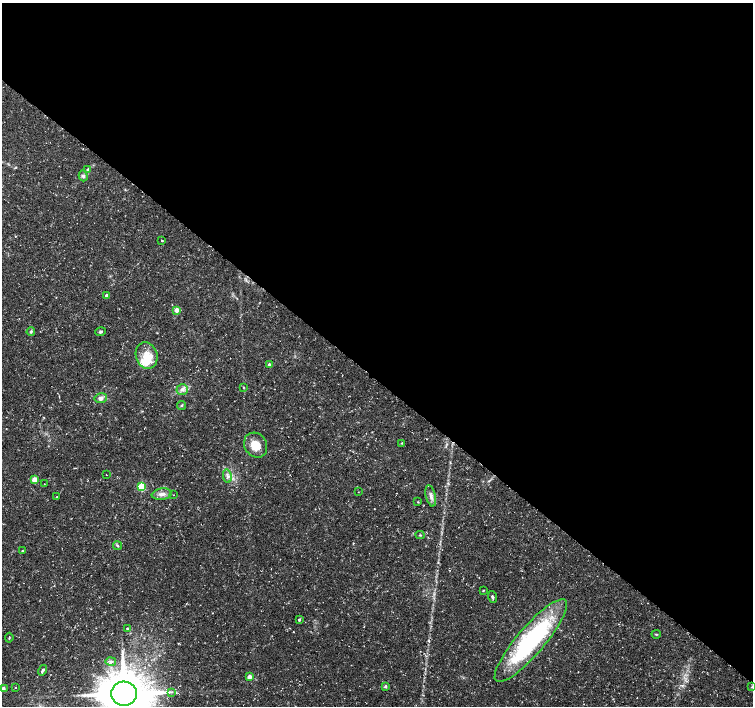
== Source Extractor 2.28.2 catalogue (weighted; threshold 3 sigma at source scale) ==
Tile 3 of 4 x 4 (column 3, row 1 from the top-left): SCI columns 3005-4506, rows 4390-5796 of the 6017 x 6032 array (HDU 1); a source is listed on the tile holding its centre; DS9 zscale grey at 2 x 2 block average (1 PNG px = mean of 2 x 2 image px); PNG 755 x 708 px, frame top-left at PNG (2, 3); each listed source drawn as its Kron ellipse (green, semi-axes under 4 px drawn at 4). Shown black and unused: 54% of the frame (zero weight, under 3 of 4 exposures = <1% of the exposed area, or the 3 px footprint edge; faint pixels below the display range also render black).
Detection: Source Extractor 2.28.2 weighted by HDU 2 'WHT'; one run over the whole footprint, this tile lists its part. Background 0.0319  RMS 0.0029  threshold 0.013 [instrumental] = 3 sigma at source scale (4.5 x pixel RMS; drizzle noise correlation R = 1.50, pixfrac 1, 0.0396/0.0396 arcsec/px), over >= 5 px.
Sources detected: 47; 2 inside a brighter listed object's ellipse — not listed separately; the other 45 listed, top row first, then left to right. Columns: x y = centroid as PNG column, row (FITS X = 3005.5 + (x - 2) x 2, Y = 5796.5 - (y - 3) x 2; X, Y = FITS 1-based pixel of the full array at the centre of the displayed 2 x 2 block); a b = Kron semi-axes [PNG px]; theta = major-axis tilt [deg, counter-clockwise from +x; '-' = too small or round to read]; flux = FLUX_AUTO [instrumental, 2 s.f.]
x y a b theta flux
87 170 4 3 - 0.79
83 176 5 4 - 1.3
162 241 2 2 - 0.51
107 295 2 2 - 2.6
177 310 3 2 - 7.8
31 332 4 3 - 0.89
100 332 5 4 - 1.1
147 356 13 10 -74 10
269 365 3 3 - 2.2
244 387 3 2 - 0.43
182 389 6 5 - 2.4
101 398 6 5 - 2.9
182 406 4 2 - 0.55
402 443 3 2 - 0.38
256 445 13 11 -55 10
106 475 3 2 - 0.21
227 476 7 4 -82 2.1
34 480 3 3 - 11
44 484 2 2 - 0.42
142 487 3 3 - 31
358 492 2 2 - 0.22
162 494 10 5 9 3.6
174 495 2 2 - 0.24
431 496 11 5 -76 3
56 497 2 2 - 0.56
418 502 3 3 - 0.45
420 535 4 2 - 0.53
117 546 5 3 - 0.86
22 551 3 2 - 0.63
483 590 3 2 - 0.42
492 597 6 3 -72 1.3
299 620 2 2 - 1.2
127 629 3 3 - 0.75
656 634 4 2 - 0.61
9 638 5 2 - 0.6
531 640 53 14 49 99
111 661 5 4 - 1.5
42 670 5 3 - 1.3
249 677 3 3 - 6.7
385 686 3 3 - 1.3
16 687 2 2 - 0.66
752 687 4 2 - 0.61
3 689 3 2 - 4.9
171 692 3 2 - 0.63
124 694 13 12 - 3000
Isophote crosses this tile's border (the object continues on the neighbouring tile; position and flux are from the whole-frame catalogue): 2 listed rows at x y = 3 689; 124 694
Diffuse or blended objects may show on this block-average render without a row.